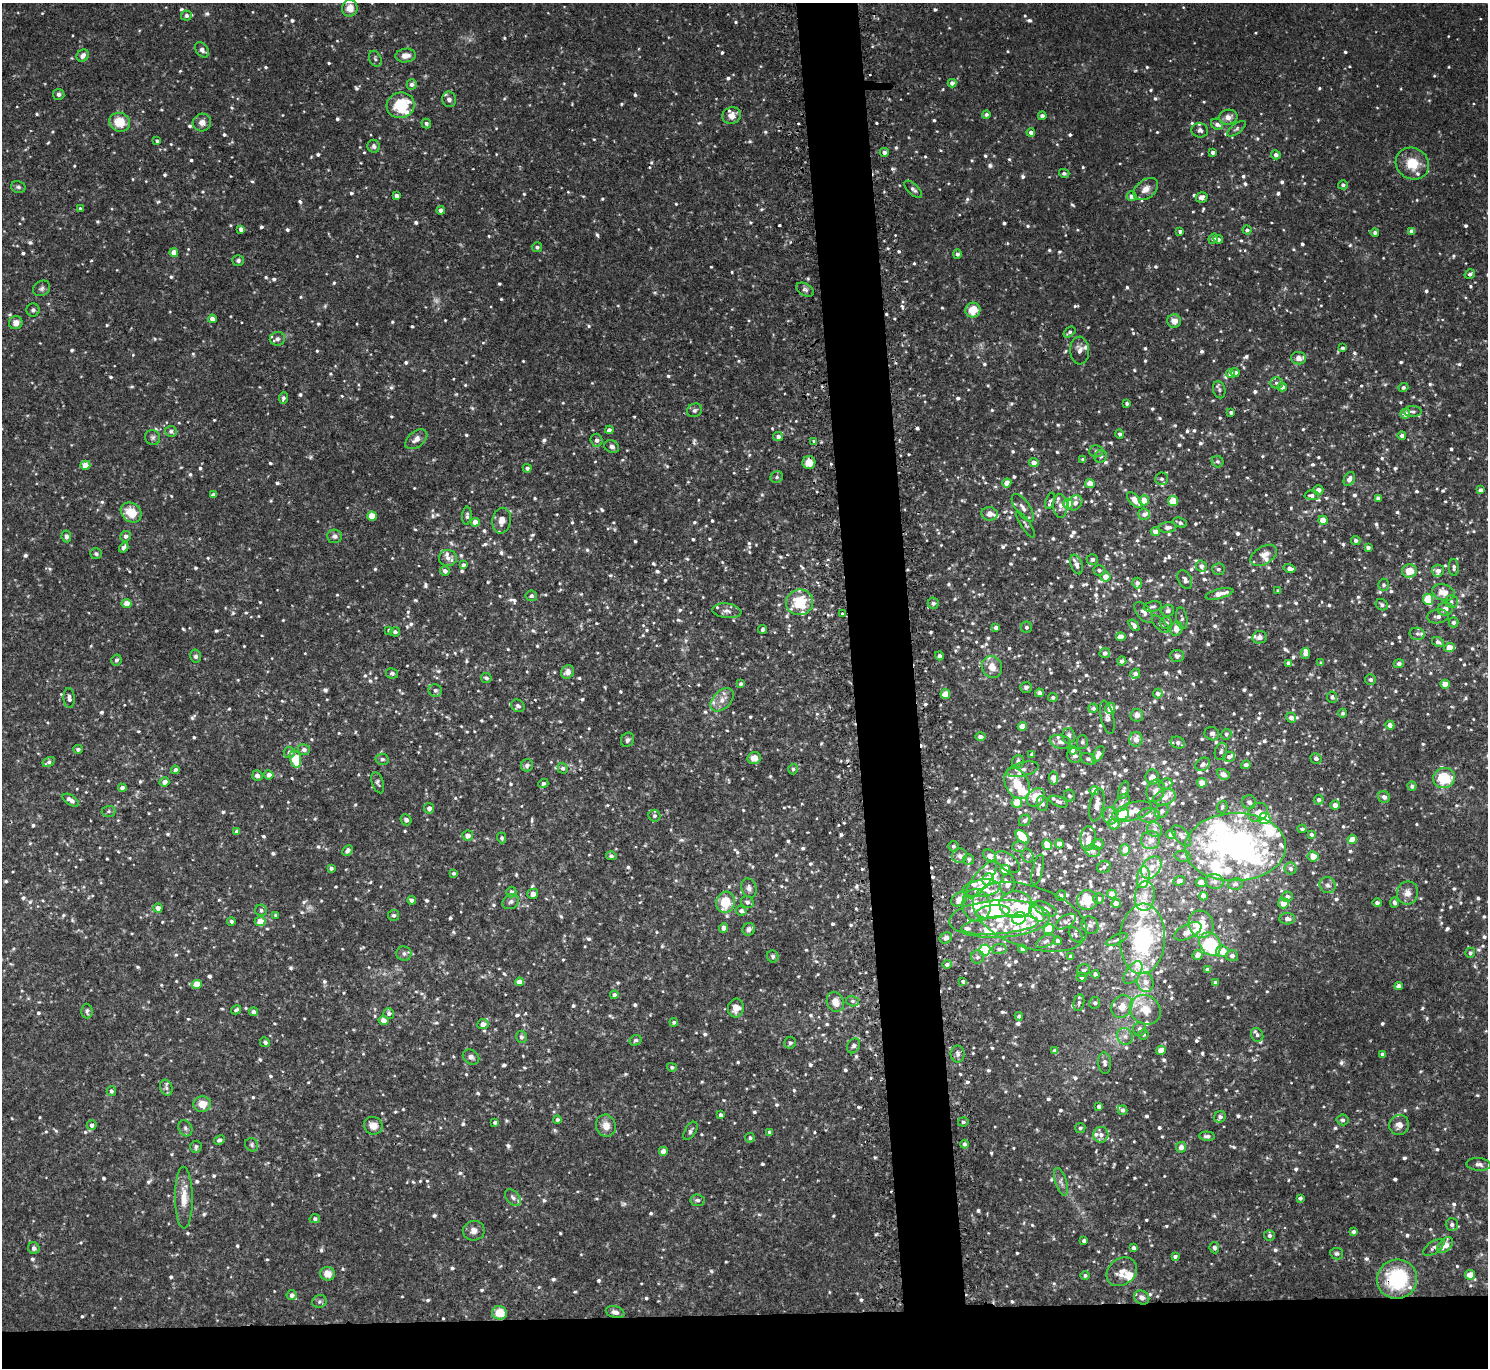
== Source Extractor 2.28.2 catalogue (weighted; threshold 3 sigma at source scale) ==
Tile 8 of 3 x 3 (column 2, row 3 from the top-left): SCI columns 1514-2999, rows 132-1497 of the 4514 x 4445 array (HDU 1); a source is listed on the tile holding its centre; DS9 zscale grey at full resolution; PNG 1490 x 1370 px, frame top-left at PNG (2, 3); each listed source drawn as its Kron ellipse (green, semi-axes under 4 px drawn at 4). Shown black and unused: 8% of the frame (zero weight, under 2 of 3 exposures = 3% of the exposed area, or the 3 px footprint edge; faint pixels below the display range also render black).
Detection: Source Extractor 2.28.2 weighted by HDU 2 'WHT'; one run over the whole footprint, this tile lists its part. Background 0.0229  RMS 0.0074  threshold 0.0333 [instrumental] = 3 sigma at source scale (4.5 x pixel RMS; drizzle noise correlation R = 1.50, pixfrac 1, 0.05/0.05 arcsec/px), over >= 5 px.
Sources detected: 1536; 3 too faint to see at this stretch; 8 inside a brighter object's white glare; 4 cosmic-ray / hot-pixel residue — neither listed nor drawn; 110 inside a brighter listed object's ellipse — not listed separately; of the other 1411, all 500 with FLUX_AUTO >= 1.69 (the completeness limit of this list) listed and drawn (911 fainter detections not listed), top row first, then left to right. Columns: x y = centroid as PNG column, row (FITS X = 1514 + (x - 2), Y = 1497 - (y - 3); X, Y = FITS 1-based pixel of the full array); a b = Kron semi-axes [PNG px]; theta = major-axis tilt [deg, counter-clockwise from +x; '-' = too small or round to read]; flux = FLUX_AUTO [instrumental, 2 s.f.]
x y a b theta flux
350 8 8 8 - 8.2
186 16 5 5 - 2.2
202 50 8 6 -53 3.4
83 56 7 5 48 3.9
406 56 10 7 7 6.3
375 59 8 6 -64 2
952 83 4 4 - 4
412 84 5 5 - 2.7
59 94 5 5 - 1.8
449 99 8 7 - 3.3
400 105 14 12 14 33
986 114 4 4 - 2
731 116 9 8 - 6.6
1042 116 4 4 - 2.8
1228 117 9 7 11 5.2
120 122 10 9 - 16
202 122 9 9 - 4.8
426 123 5 4 - 1.7
1217 124 6 5 - 2.7
1236 129 11 5 37 1.9
1200 130 8 7 - 2.6
1031 132 4 4 - 3.6
157 141 4 3 - 1.8
374 146 6 6 - 2.4
884 152 4 4 - 3.5
1213 152 4 4 - 2.7
1276 155 4 4 - 3.3
1412 164 17 15 -35 16
1064 173 5 4 - 2
1343 185 5 4 - 2
18 187 7 5 -17 1.7
913 189 11 5 -43 2.5
1146 189 14 9 38 5.9
397 196 4 4 - 3.9
1131 196 5 5 - 4.3
1202 197 6 5 - 3.3
80 209 4 4 - 1.7
441 210 4 4 - 2.9
241 229 4 4 - 3.8
1247 230 4 4 - 2.3
1180 231 4 3 - 2.1
1412 231 4 4 - 4.5
1375 233 4 4 - 2
1213 239 5 4 - 3.2
1218 239 5 4 - 2.4
537 247 5 5 - 2.2
174 253 4 4 - 7.9
957 254 5 4 - 2.1
238 260 6 5 - 1.7
1470 274 5 4 - 2.1
42 288 9 7 34 2.3
805 290 9 6 -28 2.3
33 310 6 6 - 2
973 310 7 7 - 14
212 319 4 4 - 4.9
1174 321 7 6 - 6.2
16 323 7 6 - 5.8
1069 332 7 4 38 1.8
277 339 8 6 7 2.4
1343 348 3 3 - 1.7
1080 350 14 9 -88 4.4
1298 358 7 6 - 4.6
1235 373 4 4 - 3.2
1231 374 5 4 - 5.4
1276 383 6 5 - 1.9
1282 387 4 4 - 3.2
1403 387 5 4 - 1.8
1219 390 9 6 -76 1.8
283 398 6 4 84 2.1
1127 403 3 3 - 1.7
695 410 8 6 26 2
1413 411 9 5 0 2.2
1231 412 4 3 - 1.7
1405 414 5 5 - 5
609 430 4 4 - 2.2
171 431 6 5 - 2.5
1120 434 5 4 - 2.2
778 436 5 4 - 3
1402 436 4 4 - 3.5
153 437 8 7 - 2.1
416 439 13 8 40 4.9
597 440 6 6 - 2.7
814 441 4 3 - 3.3
612 447 7 6 - 2.6
1096 451 7 6 - 1.9
1101 456 6 6 - 1.8
1083 459 4 3 - 2
1034 462 5 4 - 4.9
1218 462 6 5 - 1.8
809 463 6 6 - 9
85 465 5 4 - 8.6
527 468 4 4 - 2.3
777 477 6 5 - 1.7
1161 479 6 6 - 1.9
1349 479 7 5 63 4.7
1007 483 4 4 - 7.5
1090 483 5 4 - 8.4
1318 490 5 4 - 4.4
1480 490 4 4 - 2.4
213 495 4 3 - 2.2
1312 495 7 5 -3 2.8
1378 498 4 4 - 3
1134 500 9 5 -49 7.5
1144 500 5 5 - 9.3
1050 501 8 4 70 1.7
1173 501 5 5 - 13
1075 503 8 6 49 3.4
1068 504 5 5 - 13
1060 506 12 7 -87 4.8
1023 508 16 7 -54 4.8
131 513 11 9 -39 17
990 514 8 7 - 4.8
1144 514 6 5 - 3.3
372 516 4 4 - 15
467 516 9 5 85 2.1
1323 520 4 4 - 10
502 521 13 9 80 5.8
475 522 4 4 - 8.4
1180 523 7 4 -22 2
1025 524 16 4 -56 2.1
1168 527 8 5 4 3.2
1155 531 4 4 - 5.4
66 536 6 5 - 2.5
125 536 5 5 - 2.7
335 536 7 6 - 2.7
1356 540 5 4 - 2.1
124 548 5 4 - 3.9
1368 548 4 3 - 2.3
96 554 6 5 - 1.8
1264 555 14 8 32 6.5
448 558 9 8 - 4.6
1092 559 5 5 - 2.6
1076 564 10 5 -70 4.3
463 565 4 4 - 2.3
1201 566 6 5 - 2.7
1454 567 8 5 -87 2
1290 568 6 4 -13 4
1218 569 6 6 - 1.9
1099 570 5 5 - 1.8
445 571 5 4 - 3.2
1409 571 7 6 - 11
1438 571 6 6 - 4
1105 577 5 5 - 6.9
1185 580 10 6 -63 2.7
1137 583 5 5 - 2.7
1384 585 6 5 - 1.9
1278 591 4 4 - 1.9
1443 592 11 8 -18 8.5
1219 594 14 5 13 7.5
531 596 5 5 - 2.2
1428 599 5 5 - 24
799 602 13 12 - 27
1451 602 6 6 - 2.2
127 603 5 4 - 6.6
933 603 5 5 - 2.8
1382 605 6 5 - 1.8
1153 607 9 5 11 1.8
1445 609 7 6 - 5
727 611 15 7 -7 4.2
1168 611 6 6 - 2.5
1144 612 12 7 -51 3.8
842 614 3 3 - 1.8
1438 616 11 7 8 3.6
1182 618 11 5 -81 2.2
1454 622 5 5 - 2.3
1166 623 6 6 - 2.6
1160 624 11 5 -45 1.8
1134 625 7 4 -52 2.9
1026 627 5 5 - 1.8
996 628 4 4 - 4.4
1176 629 7 6 - 7.3
389 630 4 4 - 1.8
762 630 4 4 - 1.7
395 632 5 4 - 2.3
1417 634 8 6 -12 2.1
1121 637 5 4 - 7.1
1259 637 7 6 - 3.6
1438 642 6 4 -29 2.3
1449 647 5 4 - 11
1105 653 5 5 - 2.8
1305 653 5 4 - 4.6
196 656 6 5 - 2
939 656 5 4 - 2
1177 656 7 6 - 2.4
116 660 5 5 - 1.7
1122 661 4 4 - 2.7
1289 663 4 4 - 3
1321 663 4 4 - 1.7
1399 664 5 4 - 2.7
992 667 11 9 -62 7.4
568 672 7 6 - 4
392 673 6 5 - 1.7
1135 674 5 4 - 2.7
486 678 5 5 - 1.9
1370 680 5 5 - 2.2
741 684 4 3 - 1.9
1445 684 4 4 - 8.5
1026 687 5 5 - 2
435 690 6 6 - 2.2
1039 693 4 4 - 3.4
945 694 5 4 - 9.3
1158 694 5 5 - 2.8
1053 697 4 4 - 1.9
1332 697 5 5 - 2.1
69 698 10 5 -86 3.3
722 700 14 8 45 6.6
518 706 7 6 - 2.7
1093 708 5 4 - 2.4
1110 708 5 5 - 8.1
1343 713 4 4 - 1.7
1137 715 6 6 - 4.9
1107 717 17 6 -77 3.9
1291 717 5 4 - 3.4
1390 725 4 4 - 4.7
1022 726 4 4 - 6
1212 734 7 6 - 2.8
1226 734 5 5 - 1.7
1069 736 8 6 -88 3.6
980 737 5 4 - 2.6
1136 739 7 6 - 6.8
627 740 7 6 - 2.2
1060 742 10 6 -11 4
1082 742 7 6 - 1.9
1178 742 7 5 -21 2.6
78 749 5 4 - 2
304 750 6 5 - 3.1
1073 750 4 4 - 4.9
1221 751 9 6 74 2
289 752 6 5 - 2.9
1032 754 3 3 - 1.9
1098 754 9 4 59 4.2
1075 755 7 7 - 3.3
1229 757 6 5 - 2.5
754 758 6 6 - 6.3
1316 758 5 5 - 2.6
295 759 9 5 -75 24
382 759 6 5 - 2
1088 759 8 5 -23 2.5
1018 761 6 6 - 2.1
49 762 6 4 30 2.2
1203 764 8 6 37 2.3
527 765 6 6 - 2.8
1246 765 5 4 - 2
563 768 5 5 - 2.3
793 769 5 4 - 1.9
1023 769 16 7 14 4.9
175 770 4 4 - 3.1
1223 774 6 5 - 4.5
269 775 4 4 - 3.8
257 776 5 5 - 2.6
1152 777 7 7 - 5.3
1054 778 6 4 -81 7.5
1444 778 11 10 - 31
164 782 5 4 - 5
378 783 11 5 -70 1.9
543 783 5 4 - 2
1017 783 16 11 -60 15
1202 783 5 4 - 7.5
1166 784 7 5 21 2
1412 786 4 4 - 2.1
122 788 4 4 - 4.5
1123 790 9 5 71 2.4
1094 791 4 4 - 7.3
1156 791 11 9 74 4.3
1069 796 6 5 - 1.8
1165 797 12 7 20 5
1384 797 6 5 - 3.4
1036 798 10 8 50 17
71 800 9 5 -33 4.6
1319 800 5 5 - 2.5
1017 802 5 5 - 13
1059 802 10 5 -23 2.5
1249 802 7 6 - 2.3
1042 803 7 6 - 1.9
1122 803 10 6 52 3
1097 805 17 7 80 6.4
1335 805 5 4 - 4.9
1222 807 6 5 - 1.9
429 808 5 5 - 3
108 811 7 5 3 1.7
1162 811 7 6 - 2.5
1132 812 21 8 17 8
1258 812 10 8 39 5.5
1123 815 6 5 - 34
1149 815 11 7 1 3.5
654 816 6 5 - 2.1
1110 816 9 7 -73 3
1264 818 6 5 - 57
406 820 5 5 - 2.3
1025 820 6 5 - 2.1
1114 824 5 5 - 5.9
1302 829 4 3 - 1.8
1155 830 8 7 - 2.8
237 832 4 4 - 2.5
1171 834 5 4 - 6.4
1311 834 4 4 - 2.2
468 836 5 5 - 4.8
1182 836 13 6 -50 3.5
1022 837 8 5 -42 29
502 838 5 4 - 1.9
1088 838 12 7 85 5.3
1151 840 9 9 - 4.9
1352 840 4 4 - 11
1059 844 4 4 - 6.5
1097 844 6 5 - 4.8
1047 845 5 4 - 9.7
953 846 5 5 - 2
1019 847 7 5 -1 1.9
1235 847 50 34 1 200
348 850 6 4 47 3
1125 850 5 5 - 5.4
1093 851 7 5 -15 2.2
989 855 7 5 -35 4.2
611 856 5 4 - 1.9
960 856 7 7 - 3
1028 856 7 6 - 1.7
1183 856 8 5 -10 1.8
1313 856 6 5 - 7.1
969 859 5 5 - 2.2
1007 862 14 8 -38 5
1104 867 7 6 - 2
331 868 4 4 - 2
1151 868 12 8 52 7
1290 869 6 6 - 2.5
1005 870 5 5 - 15
1038 870 16 5 77 3.2
453 873 4 4 - 1.7
1143 877 11 6 82 3.7
981 880 22 8 52 9
988 880 6 5 - 13
1179 881 6 4 17 2.9
1215 881 9 7 -6 3.6
1201 882 5 5 - 6.1
1007 884 10 7 80 3.6
1235 884 7 5 8 2.2
1328 885 8 7 - 2.9
749 888 10 7 -69 3.3
981 888 19 8 7 19
511 892 5 5 - 2.5
1407 893 11 10 - 6.3
533 894 5 5 - 3.4
1112 894 5 4 - 10
1061 896 5 5 - 1.7
1145 896 15 10 83 8.8
1203 896 4 4 - 5
1287 897 5 5 - 2.5
959 899 9 6 35 7
1099 899 5 5 - 2
412 900 4 4 - 2.8
1087 900 10 10 - 18
511 902 9 7 30 2.5
725 902 10 9 - 23
747 902 6 5 - 2.2
1394 902 5 4 - 2.2
1116 903 4 4 - 5.8
1283 903 5 5 - 9.2
1377 903 4 4 - 2
976 905 16 14 -75 21
1016 905 16 13 -4 17
158 908 4 4 - 4.5
1045 909 12 6 -24 7.8
261 910 6 5 - 1.8
741 911 5 4 - 2.9
993 912 17 6 5 35
1037 913 10 6 -55 9.1
276 915 4 4 - 1.7
394 915 5 5 - 1.7
1030 917 59 30 -19 67
1019 918 7 6 - 28
999 919 50 18 3 38
1287 919 8 5 -2 3.7
231 921 4 4 - 1.7
260 921 5 5 - 10
1066 922 11 6 33 2.9
1201 924 14 12 -64 19
1000 925 38 9 5 16
1090 925 9 8 - 2.7
723 928 4 4 - 5.3
749 929 6 6 - 2.7
1049 929 5 5 - 19
1188 931 15 7 25 7.2
1076 935 9 5 -52 1.9
946 938 6 5 - 3
1142 939 35 22 87 74
1117 940 12 4 25 1.8
1046 941 10 5 26 2.4
1057 941 4 4 - 2
1210 944 12 10 -57 53
999 949 7 5 2 2.1
1022 949 4 4 - 3
985 950 5 5 - 78
1222 951 6 6 - 8.8
1470 953 5 5 - 1.8
404 954 7 7 - 2.2
1198 955 5 5 - 4.3
773 956 6 5 - 2.1
1071 956 4 3 - 2.3
1232 956 6 5 - 2.4
977 957 6 6 - 2.2
947 964 4 4 - 2.4
1083 970 7 6 - 1.9
1207 970 4 4 - 2.8
1133 973 13 7 54 4.5
1095 974 4 4 - 2.1
1081 977 5 5 - 1.7
519 982 4 4 - 6
963 982 4 3 - 1.9
1145 982 10 8 -76 4.9
1215 982 4 4 - 1.7
197 984 5 4 - 12
1399 986 4 4 - 4.4
614 995 4 4 - 3.1
852 1001 6 5 - 1.9
835 1002 10 8 -70 7.6
1079 1003 8 5 79 2.1
1095 1003 6 5 - 1.9
1122 1007 12 10 56 9.2
736 1008 9 8 - 7.2
236 1010 5 4 - 1.8
1145 1010 16 14 -35 14
87 1011 7 5 -87 2.3
253 1012 4 4 - 3.5
389 1013 5 5 - 2.5
1019 1016 4 4 - 2.1
383 1020 5 4 - 4.8
674 1022 4 4 - 1.8
483 1024 5 5 - 5.9
1140 1029 7 6 - 2.7
1143 1034 5 5 - 1.7
1257 1035 7 6 - 2.1
1125 1036 9 7 -57 3.8
521 1037 6 5 - 2.1
635 1040 6 5 - 1.7
265 1042 5 4 - 2
790 1043 6 5 - 1.8
854 1046 8 6 57 2.1
1161 1050 5 4 - 7.2
1055 1051 4 4 - 3.3
958 1054 8 7 - 2.8
1382 1054 4 4 - 2.9
471 1057 9 7 -34 2.8
1105 1063 11 6 -87 3
672 1067 5 4 - 1.9
166 1088 8 6 -70 2.3
111 1091 5 4 - 1.9
202 1104 9 8 - 9.6
1099 1107 4 4 - 3
1122 1110 5 4 - 2
721 1115 4 3 - 2.3
1220 1117 6 5 - 2.2
557 1120 4 4 - 1.9
1342 1120 6 5 - 1.8
495 1122 3 3 - 1.8
963 1122 5 4 - 1.8
92 1125 5 5 - 2.7
1399 1125 10 10 - 5.3
373 1126 9 8 - 6.2
606 1126 11 9 -73 7.8
185 1128 8 6 -65 2.4
1080 1128 5 5 - 1.9
690 1131 10 5 59 2.1
770 1132 4 4 - 2.2
1101 1135 8 7 - 4
1207 1136 8 4 -2 2.4
750 1138 5 4 - 2
219 1140 6 4 27 2.3
964 1144 4 4 - 2.2
252 1145 7 6 - 1.7
196 1147 6 5 - 1.9
1181 1147 5 5 - 4.2
663 1151 4 4 - 5.7
1479 1164 12 6 -5 3.3
1061 1182 14 5 -72 3.5
513 1197 9 6 -49 2.5
184 1198 31 9 -89 12
1300 1198 4 3 - 2.1
697 1200 7 6 - 1.9
315 1219 5 4 - 1.8
1452 1224 6 6 - 2.7
474 1231 11 10 - 4.3
1354 1232 4 4 - 2
1269 1235 5 5 - 2.2
1084 1241 4 3 - 2.3
1445 1245 9 6 46 8.1
1434 1247 12 6 34 2.7
34 1248 6 5 - 2.5
1134 1248 4 4 - 3
1214 1248 6 4 -81 2.3
1337 1254 6 6 - 1.7
1175 1256 4 3 - 1.8
1122 1272 16 13 38 9
327 1274 7 6 - 7.8
1470 1275 5 5 - 10
1085 1276 4 4 - 1.9
1397 1279 20 19 - 60
292 1295 5 5 - 2.9
1142 1298 8 6 -33 4.3
319 1301 7 6 - 1.9
615 1312 9 5 -14 4.5
499 1313 7 7 - 14
Overlapping masked pixels (flux is a lower limit): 3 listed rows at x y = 809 463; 1397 1279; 1142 1298